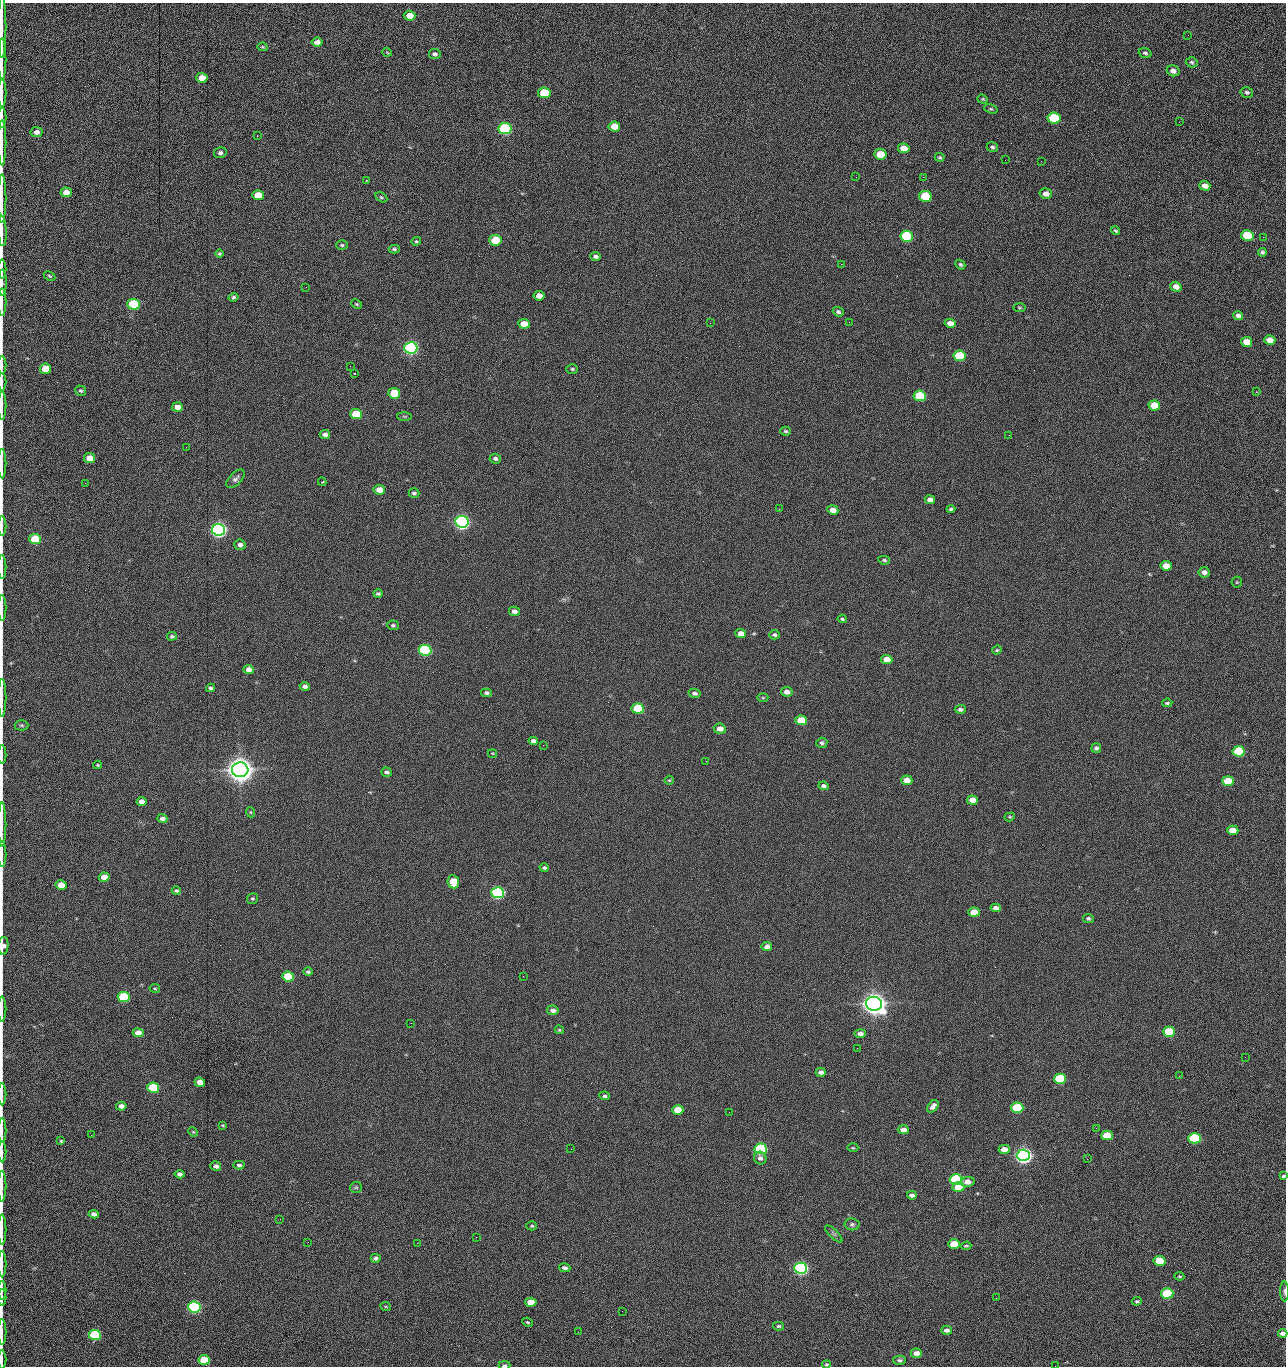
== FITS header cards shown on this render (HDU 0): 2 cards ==
NAXIS1  =                 1284 /fastest changing axis
NAXIS2  =                 1364 /next to fastest changing axis

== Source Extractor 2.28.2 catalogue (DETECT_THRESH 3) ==
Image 1284 x 1364 px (HDU 0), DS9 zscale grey, 1 PNG px = 1 image px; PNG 1288 x 1368 px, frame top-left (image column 1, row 1364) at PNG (2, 3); each listed source drawn as its Kron ellipse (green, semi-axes under 4 px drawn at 4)
Background 147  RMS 15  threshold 44.7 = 3 sigma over >= 5 px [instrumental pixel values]
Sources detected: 273; all 273 listed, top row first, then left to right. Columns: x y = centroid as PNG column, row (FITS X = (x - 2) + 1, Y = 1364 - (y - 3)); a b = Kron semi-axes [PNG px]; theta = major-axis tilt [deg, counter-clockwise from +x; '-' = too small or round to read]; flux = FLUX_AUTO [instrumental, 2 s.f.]
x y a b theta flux
410 16 6 5 - 1.3e+04
2 26 31 2 90 5.5e+03
1188 35 3 2 - 7.6e+02
317 42 5 4 - 5.2e+03
263 47 5 3 - 1.1e+03
387 52 5 3 - 7.5e+02
1145 53 6 5 - 1.8e+03
435 54 6 5 - 2.5e+03
2 59 21 2 90 4.4e+03
1192 62 6 5 - 1.7e+03
1173 71 6 5 - 4.5e+03
202 78 5 5 - 1.4e+04
1247 92 6 5 - 2.1e+03
2 93 14 2 90 2.8e+03
544 93 6 5 - 4.2e+04
983 99 5 4 - 1.2e+03
991 109 7 4 -18 1.4e+03
2 118 10 2 90 2.0e+03
1054 118 6 5 - 6.1e+04
1179 122 3 2 - 8.4e+02
614 126 6 5 - 1.4e+04
505 129 6 5 - 1.6e+05
37 132 6 5 - 4.9e+03
257 136 3 2 - 1.4e+03
2 143 22 2 90 4.4e+03
992 147 6 4 -22 1.9e+03
904 148 6 5 - 1.2e+04
220 153 6 5 - 2.4e+03
880 154 6 5 - 2.8e+04
940 157 5 3 - 1.4e+03
1005 160 2 2 - 7.4e+02
1041 161 2 2 - 1.2e+03
856 177 2 2 - 1.5e+03
923 177 2 2 - 2.1e+04
366 180 3 3 - 1.2e+03
1205 186 5 4 - 6.5e+03
66 192 5 5 - 1.0e+04
1046 194 6 5 - 5.9e+03
258 195 6 5 - 2.0e+04
925 196 6 5 - 5.2e+04
381 197 7 4 -30 1.5e+03
2 199 24 2 90 4.1e+03
2 231 15 3 -88 2.9e+03
1115 231 4 3 - 1.5e+03
1247 235 6 5 - 4.3e+04
907 236 6 5 - 1.0e+05
1263 237 2 2 - 6.0e+02
495 240 6 5 - 4.0e+04
416 241 5 3 - 1.3e+03
342 245 6 5 - 1.6e+03
394 249 5 4 - 1.7e+03
1262 252 4 4 - 2.0e+03
219 254 4 4 - 1.4e+03
596 256 5 4 - 2.5e+03
841 264 2 2 - 1.8e+04
960 265 5 4 - 1.8e+03
2 269 9 2 90 1.7e+03
49 276 6 4 -28 1.3e+03
2 283 13 3 -90 2.6e+03
306 287 2 2 - 3.9e+02
1176 287 6 5 - 7.2e+03
539 296 5 4 - 9.1e+03
234 297 5 4 - 2.0e+03
2 302 14 2 90 2.1e+03
134 304 6 5 - 1.0e+05
357 304 6 4 -27 1.3e+03
1020 308 6 3 -1 1.2e+03
838 312 5 4 - 2.1e+03
1238 316 5 4 - 3.7e+03
849 322 2 2 - 4.5e+02
710 323 2 2 - 2.3e+03
950 323 5 4 - 7.7e+03
524 324 6 5 - 1.5e+04
1270 340 5 5 - 1.0e+04
1247 342 6 5 - 1.6e+04
411 348 6 6 - 3.0e+05
960 356 6 5 - 5.7e+04
2 365 9 2 90 1.5e+03
350 366 3 2 - 1.7e+03
45 369 6 5 - 2.5e+04
572 369 6 5 - 1.5e+03
354 374 3 2 - 1.3e+03
2 382 8 2 90 1.4e+03
81 391 5 5 - 1.7e+03
1256 392 3 3 - 1.3e+03
394 393 6 5 - 3.6e+04
920 396 6 5 - 6.0e+04
2 405 14 2 90 2.4e+03
1154 405 6 5 - 1.9e+04
177 407 5 4 - 8.4e+03
356 414 6 5 - 2.9e+04
404 416 7 4 -1 1.2e+03
786 431 5 4 - 1.6e+03
325 434 5 4 - 3.9e+03
1009 435 2 2 - 7.8e+02
186 447 2 2 - 1.9e+03
90 458 5 5 - 1.2e+04
495 459 6 5 - 2.4e+03
2 464 15 2 90 2.8e+03
235 479 11 6 46 3.5e+03
322 482 4 2 - 1.1e+03
85 483 2 2 - 5.9e+02
379 490 6 5 - 1.0e+04
414 493 5 4 - 2.2e+03
930 500 5 4 - 5.4e+03
779 509 2 2 - 5.1e+02
951 509 4 3 - 1.7e+03
833 510 5 4 - 8.7e+03
462 522 6 6 - 5.0e+05
2 526 10 2 90 1.5e+03
218 530 6 6 - 5.4e+05
35 539 6 5 - 4.1e+04
240 545 6 5 - 3.7e+03
884 560 6 4 -11 1.6e+03
1166 566 5 5 - 1.3e+04
2 567 12 2 90 2.4e+03
1204 572 6 5 - 4.3e+03
1237 582 5 5 - 1.3e+03
378 594 4 3 - 1.8e+03
2 608 13 2 90 2.3e+03
514 611 5 4 - 4.5e+03
842 619 4 4 - 1.3e+03
393 625 5 5 - 2.1e+03
741 634 5 4 - 9.9e+03
774 635 5 4 - 2.0e+03
172 636 5 4 - 1.7e+03
425 650 6 5 - 1.6e+05
997 650 5 4 - 1.2e+03
887 659 5 4 - 1.4e+04
249 669 5 4 - 7.2e+03
305 686 5 4 - 4.1e+03
210 688 4 3 - 1.8e+03
787 692 6 4 -10 6.2e+03
486 693 5 4 - 2.4e+03
694 693 6 4 -10 2.6e+03
2 698 19 2 90 3.2e+03
763 698 5 3 - 1.1e+03
1167 703 5 3 - 1.5e+03
638 709 6 5 - 6.9e+04
960 709 5 4 - 2.6e+03
801 720 6 5 - 2.7e+04
21 725 7 5 0 1.7e+03
720 729 6 5 - 7.7e+03
533 741 5 4 - 4.1e+03
822 743 6 5 - 2.3e+03
543 745 2 2 - 2.2e+03
1096 748 5 5 - 2.1e+03
1239 751 6 5 - 7.7e+04
492 753 4 2 - 7.3e+02
2 755 9 2 90 1.3e+03
706 761 2 2 - 1.6e+03
98 765 4 3 - 9.1e+02
240 770 8 7 - 1.8e+06
387 772 5 4 - 2.6e+03
669 780 5 4 - 1.1e+03
907 780 5 4 - 1.0e+04
1228 781 6 5 - 2.5e+04
824 786 5 4 - 3.0e+03
972 800 5 4 - 8.0e+03
141 802 5 4 - 6.7e+03
250 812 5 3 - 9.6e+02
1010 817 5 4 - 1.2e+03
162 819 5 4 - 3.8e+03
2 825 22 2 90 3.9e+03
1233 830 5 4 - 1.5e+04
2 854 12 2 90 2.4e+03
544 868 4 3 - 1.8e+03
104 877 5 4 - 1.2e+04
453 882 6 6 - 2.7e+04
61 885 5 4 - 1.6e+04
176 891 4 4 - 1.7e+03
498 893 6 5 - 2.4e+05
252 899 5 5 - 1.5e+03
996 908 5 4 - 5.6e+03
974 912 6 4 -3 1.9e+04
1088 918 5 4 - 2.1e+03
3 946 9 5 86 5.0e+03
767 947 5 4 - 5.8e+03
308 972 5 4 - 2.0e+03
523 976 2 2 - 1.5e+03
288 977 6 5 - 6.1e+04
155 988 5 2 - 8.9e+02
124 997 6 5 - 7.5e+04
874 1004 8 7 - 1.5e+06
2 1009 12 2 90 1.9e+03
553 1010 6 5 - 4.5e+03
411 1023 2 2 - 3.6e+03
559 1030 5 3 - 1.1e+03
1169 1032 6 5 - 4.8e+04
138 1033 5 4 - 1.0e+04
860 1033 6 4 1 3.9e+03
857 1048 3 2 - 9.9e+02
1245 1057 2 2 - 1.2e+03
821 1072 5 4 - 3.4e+03
1179 1076 2 2 - 1.8e+03
1060 1079 6 5 - 8.9e+04
200 1082 5 4 - 9.9e+03
153 1088 6 5 - 6.4e+04
2 1094 11 2 90 1.7e+03
605 1096 5 4 - 1.9e+03
121 1106 5 4 - 5.1e+03
933 1106 7 4 48 4.9e+03
1017 1108 6 5 - 7.3e+04
678 1110 5 5 - 2.0e+04
729 1112 2 2 - 5.9e+02
223 1125 3 2 - 8.9e+02
1096 1128 2 2 - 4.8e+02
2 1130 12 2 90 2.0e+03
903 1130 5 4 - 7.1e+03
193 1132 5 4 - 1.1e+03
91 1135 2 2 - 1.7e+03
1107 1135 6 5 - 3.2e+04
1195 1138 6 5 - 9.9e+04
61 1141 3 3 - 1.2e+03
853 1148 5 3 - 9.8e+02
571 1149 2 2 - 7.0e+02
761 1149 6 5 - 1.5e+05
1004 1149 5 4 - 7.8e+03
2 1152 10 2 90 1.8e+03
1023 1155 6 5 - 6.3e+05
760 1158 6 6 - 3.6e+03
1087 1159 2 2 - 4.2e+02
239 1165 5 4 - 2.2e+03
216 1166 5 4 - 4.2e+03
179 1174 5 4 - 3.3e+03
1283 1176 4 3 - 1.5e+03
956 1180 6 5 - 1.5e+05
967 1182 7 5 8 6.9e+03
2 1186 15 2 90 2.9e+03
356 1187 6 5 - 1.6e+03
958 1187 6 5 - 1.7e+04
912 1195 5 4 - 4.3e+03
94 1214 5 4 - 4.2e+03
280 1219 2 2 - 1.4e+03
852 1224 7 6 - 2.4e+03
532 1226 5 4 - 1.4e+03
2 1229 15 2 90 2.1e+03
834 1234 11 4 -43 2.4e+03
476 1237 2 2 - 8.5e+03
308 1242 2 2 - 1.3e+03
417 1243 2 2 - 3.6e+03
954 1244 6 4 3 1.9e+04
966 1246 5 3 - 1.3e+03
376 1258 5 4 - 2.7e+03
1159 1261 6 5 - 2.7e+04
2 1264 13 2 90 2.5e+03
565 1268 6 4 -14 3.3e+03
801 1268 6 5 - 3.1e+05
1179 1276 5 3 - 1.2e+03
2 1290 9 2 90 1.6e+03
1285 1291 10 3 -90 1.9e+03
1167 1293 6 5 - 7.9e+04
2 1297 8 2 90 1.6e+03
996 1298 2 2 - 1.8e+03
1137 1301 5 3 - 1.4e+03
531 1302 6 4 -5 1.7e+04
194 1307 6 5 - 2.4e+05
386 1307 5 3 - 8.7e+02
622 1311 2 2 - 4.5e+02
528 1322 5 3 - 1.3e+03
778 1326 5 4 - 1.5e+03
947 1330 5 4 - 3.9e+03
2 1332 13 2 90 2.1e+03
578 1332 2 2 - 2.3e+03
1283 1333 5 4 - 4.8e+03
95 1335 6 5 - 9.2e+04
916 1353 5 4 - 6.7e+03
2 1359 9 2 90 1.2e+03
204 1360 5 5 - 3.0e+04
900 1360 6 4 -2 2.1e+03
826 1364 4 4 - 1.3e+03
504 1365 6 3 0 2.0e+03
1055 1366 2 2 - 1.3e+03
At the frame edge (FLAGS 8, measured only in part): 39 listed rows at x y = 2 26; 2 59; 2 93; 2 118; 2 143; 2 199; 2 231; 2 269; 2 283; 2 302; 2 365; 2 382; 2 405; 2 464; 2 526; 2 567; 2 608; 2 698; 2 755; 2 825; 2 854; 3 946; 2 1009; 2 1094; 2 1130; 2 1152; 1283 1176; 2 1186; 2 1229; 2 1264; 2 1290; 1285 1291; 2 1297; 2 1332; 1283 1333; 2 1359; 826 1364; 504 1365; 1055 1366

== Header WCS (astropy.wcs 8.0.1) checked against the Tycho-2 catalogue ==
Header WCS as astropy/WCSLIB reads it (CRVAL/CRPIX/CD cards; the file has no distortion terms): RA---TAN/DEC--TAN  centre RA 15:41:40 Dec +51:59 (235.42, +51.99 deg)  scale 1.26 arcsec/px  FOV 26.9' x 28.5'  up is +92 deg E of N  parity flipped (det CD > 0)
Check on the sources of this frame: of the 60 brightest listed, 10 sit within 2.0 arcsec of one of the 11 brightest Tycho-2 stars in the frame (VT <= 12.29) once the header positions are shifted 0.30 arcsec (0.30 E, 0.03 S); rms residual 0.96 arcsec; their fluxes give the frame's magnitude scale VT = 25.21 - 2.5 log10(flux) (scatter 0.20 mag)
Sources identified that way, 10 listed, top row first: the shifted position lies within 2.0 arcsec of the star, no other Tycho-2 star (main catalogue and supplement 1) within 4.0 arcsec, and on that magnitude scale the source's flux lands within +1.5 / -3 mag of the star's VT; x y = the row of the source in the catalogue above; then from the Tycho-2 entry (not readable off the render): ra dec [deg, ICRS J2000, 3 dp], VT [Tycho-2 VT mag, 2 dp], TYC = Tycho-2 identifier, HIP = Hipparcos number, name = IAU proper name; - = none
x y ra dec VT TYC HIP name
411 348 235.614 +52.064 11.61 3489-1132-1 - -
462 522 235.514 +52.049 11.19 3489-1407-1 - -
218 530 235.515 +52.133 11.12 3489-1380-1 - -
240 770 235.378 +52.130 9.31 3489-1322-1 76850 -
498 893 235.303 +52.042 11.52 3489-958-1 - -
874 1004 235.232 +51.912 9.59 3489-824-1 - -
1023 1155 235.143 +51.862 10.97 3489-1016-1 - -
956 1180 235.131 +51.886 12.29 3489-908-1 - -
801 1268 235.084 +51.941 11.45 3489-1346-1 - -
194 1307 235.075 +52.152 11.74 3489-912-1 - -